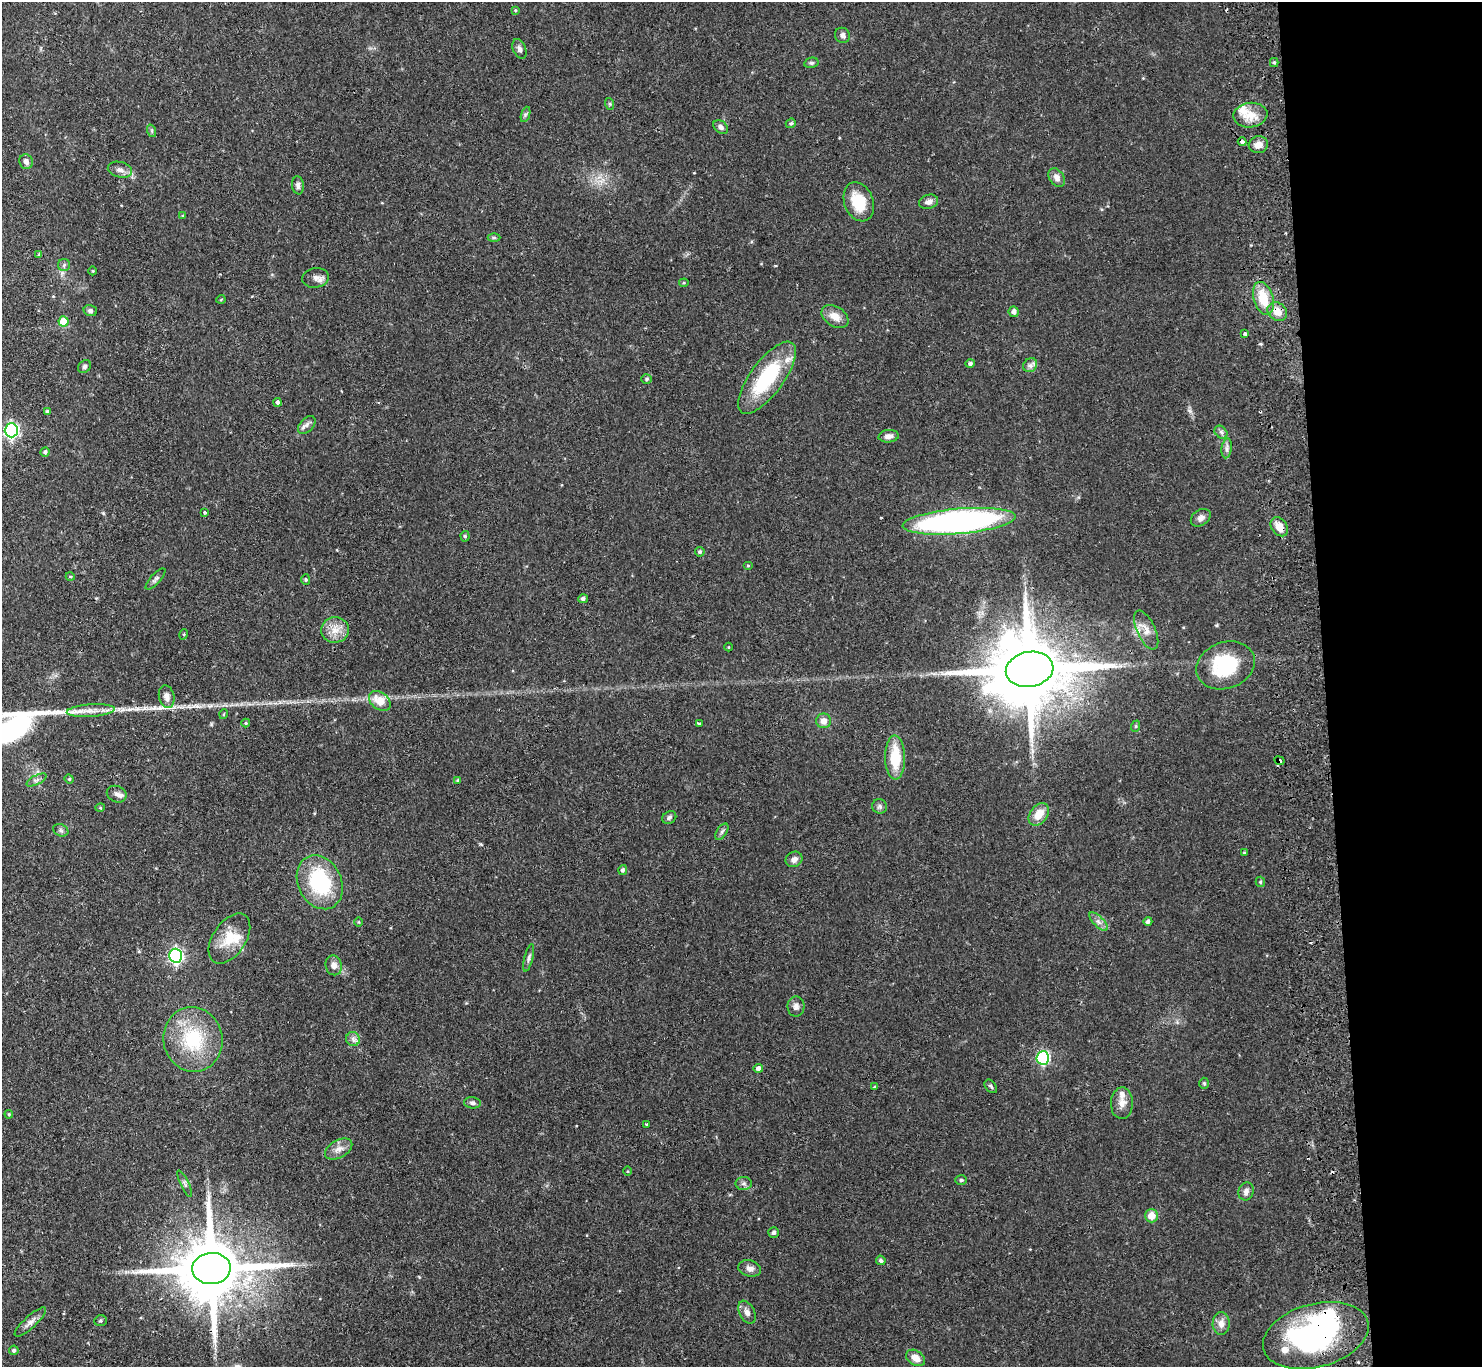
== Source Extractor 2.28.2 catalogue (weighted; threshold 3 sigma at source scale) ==
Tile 6 of 3 x 3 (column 3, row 2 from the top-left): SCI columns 3015-4494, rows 1566-2930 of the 4550 x 4427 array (HDU 1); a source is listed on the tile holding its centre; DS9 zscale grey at full resolution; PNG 1484 x 1369 px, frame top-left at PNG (2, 2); each listed source drawn as its Kron ellipse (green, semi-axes under 4 px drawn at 4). Shown black and unused: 11% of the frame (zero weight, under 2 of 3 exposures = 3% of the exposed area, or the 3 px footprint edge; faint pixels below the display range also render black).
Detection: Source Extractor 2.28.2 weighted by HDU 2 'WHT'; one run over the whole footprint, this tile lists its part. Background 0.0617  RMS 0.0052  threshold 0.0233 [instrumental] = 3 sigma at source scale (4.5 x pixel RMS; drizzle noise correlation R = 1.50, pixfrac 1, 0.05/0.05 arcsec/px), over >= 5 px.
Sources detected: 136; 1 inside a brighter object's white glare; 4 cosmic-ray / hot-pixel residue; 1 long thin detection or spike segment (spike, bleed or trail) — neither listed nor drawn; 4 inside a brighter listed object's ellipse — not listed separately; the other 126 listed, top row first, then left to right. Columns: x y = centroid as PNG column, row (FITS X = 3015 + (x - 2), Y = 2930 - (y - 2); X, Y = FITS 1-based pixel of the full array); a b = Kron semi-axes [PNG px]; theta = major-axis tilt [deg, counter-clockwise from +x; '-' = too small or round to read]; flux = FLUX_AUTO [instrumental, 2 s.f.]
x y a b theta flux
515 10 4 3 - 0.56
843 35 8 7 - 1.6
519 49 10 6 -68 1.7
811 63 7 5 13 0.99
1274 63 4 4 - 0.77
610 104 6 4 -71 0.6
525 114 8 3 71 0.91
1250 115 17 12 8 7.7
791 123 5 4 - 0.99
721 127 8 6 -38 1.9
152 131 6 4 -72 0.66
1242 142 4 3 - 2.8
1258 145 9 8 - 3.6
26 162 8 6 -82 2.2
120 170 12 7 -13 2.6
1057 178 10 7 -52 2.7
298 185 9 6 -82 1.5
859 202 20 14 -68 16
929 202 10 7 17 2.4
183 216 4 3 - 0.57
494 238 6 4 0 0.83
39 255 3 3 - 0.67
64 265 6 6 - 1.2
93 271 4 3 - 0.38
315 278 13 10 8 2.9
684 283 4 4 - 0.57
1263 298 17 9 -73 13
221 299 4 3 - 0.4
90 311 7 5 -16 1.2
1014 312 5 5 - 2
1277 312 10 8 -38 5.3
835 316 15 9 -33 5.3
63 321 5 5 - 10
1245 334 4 3 - 1.1
970 364 5 4 - 1.1
1030 365 7 6 - 1.7
84 367 7 5 47 1.2
767 378 43 16 54 39
647 379 5 5 - 0.84
278 402 4 4 - 1.2
47 412 4 3 - 1.3
307 425 10 6 46 2
11 430 7 6 - 120
1221 432 7 5 -45 1.3
889 436 10 6 6 2.8
1227 448 10 5 83 1.6
45 452 5 4 - 1
205 512 3 3 - 0.62
1201 518 11 7 34 2.2
959 521 56 12 5 190
1279 527 10 7 -54 6.5
465 536 5 4 - 0.74
700 552 5 4 - 0.96
748 565 5 3 - 0.48
70 576 4 3 - 0.47
155 579 13 5 47 1.6
306 580 5 4 - 0.71
583 599 5 4 - 1.2
335 630 14 12 6 6.1
1146 630 21 9 -65 5
184 634 5 3 - 0.48
728 647 4 3 - 0.38
1225 665 30 23 20 34
1030 669 24 17 10 6900
167 697 11 7 -78 3.1
380 701 12 8 -38 8.4
91 711 24 6 4 5.1
224 714 5 3 - 0.51
824 721 7 7 - 3.3
246 723 4 4 - 0.48
699 724 4 3 - 2.3
1136 726 6 3 72 0.52
895 757 22 10 -89 17
1279 761 5 3 - 2.2
69 779 5 4 - 0.58
36 780 11 4 26 1.6
458 780 4 3 - 0.51
117 794 10 8 -22 2.3
880 806 8 7 - 1.3
100 808 5 3 - 0.48
1039 814 12 8 54 7.4
669 817 7 6 - 1.2
61 830 8 6 -22 1.1
722 832 9 5 56 1.2
1244 853 3 3 - 0.54
794 859 9 7 31 2.5
623 870 5 4 - 1.3
320 882 28 21 -64 40
1260 882 5 4 - 0.68
1148 921 4 4 - 1.3
359 922 5 3 - 0.43
1098 922 12 5 -45 2.2
229 939 28 16 56 13
176 956 7 6 - 120
529 958 14 4 76 1.6
334 965 10 8 -77 2.9
796 1007 10 8 89 2.1
193 1039 32 29 -79 32
353 1039 7 7 - 1.8
1043 1058 6 6 - 65
758 1068 5 4 - 2.1
1204 1083 6 5 - 0.65
991 1086 8 5 -50 0.96
874 1087 4 4 - 0.48
472 1103 8 5 -4 1.3
1122 1103 16 11 88 4.2
9 1114 4 4 - 0.53
647 1124 3 3 - 0.81
339 1149 15 8 29 3.7
628 1171 4 3 - 0.45
961 1180 6 5 - 0.77
185 1184 14 4 -64 1.4
744 1184 8 6 1 1.5
1246 1191 9 7 72 2.3
1151 1216 6 6 - 5.8
773 1232 5 5 - 1.2
881 1260 5 4 - 1.2
750 1268 11 8 -16 2.6
211 1269 19 15 4 5300
747 1312 12 7 -62 2.8
101 1321 6 5 - 0.87
30 1322 20 6 43 3
1221 1323 11 8 89 3.4
1316 1335 54 31 15 110
14 1350 5 4 - 0.95
916 1358 10 7 -32 4.7
Overlapping masked pixels (flux is a lower limit): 7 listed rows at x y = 1242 142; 1277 312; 1279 527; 1030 669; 1279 761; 211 1269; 1316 1335